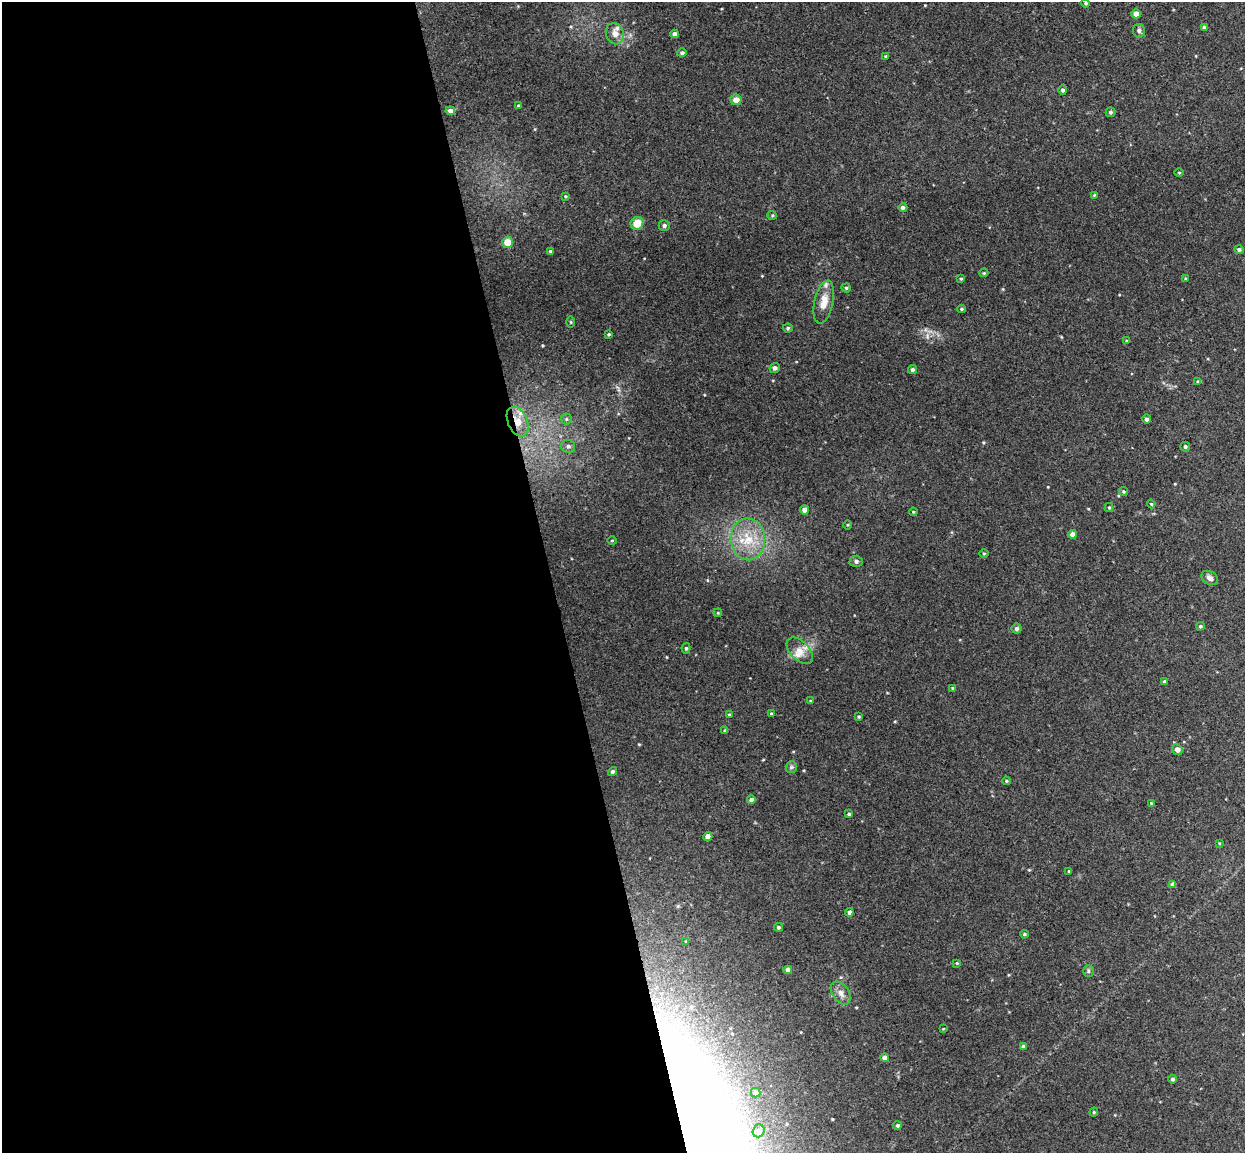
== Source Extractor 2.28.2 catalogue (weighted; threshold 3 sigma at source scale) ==
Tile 9 of 4 x 4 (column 1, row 3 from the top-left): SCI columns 57-1299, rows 1306-2456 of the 5086 x 5029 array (HDU 1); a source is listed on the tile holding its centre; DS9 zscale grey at full resolution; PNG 1247 x 1155 px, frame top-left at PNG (2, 2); each listed source drawn as its Kron ellipse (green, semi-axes under 4 px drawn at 4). Shown black and unused: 44% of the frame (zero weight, under 3 of 4 exposures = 5% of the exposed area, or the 3 px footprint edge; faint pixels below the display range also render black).
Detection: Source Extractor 2.28.2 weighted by HDU 2 'WHT'; one run over the whole footprint, this tile lists its part. Background 0.0493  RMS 0.0046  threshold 0.0208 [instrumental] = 3 sigma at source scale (4.5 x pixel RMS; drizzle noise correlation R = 1.50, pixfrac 1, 0.05/0.05 arcsec/px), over >= 5 px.
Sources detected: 95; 3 inside a brighter listed object's ellipse — not listed separately; the other 92 listed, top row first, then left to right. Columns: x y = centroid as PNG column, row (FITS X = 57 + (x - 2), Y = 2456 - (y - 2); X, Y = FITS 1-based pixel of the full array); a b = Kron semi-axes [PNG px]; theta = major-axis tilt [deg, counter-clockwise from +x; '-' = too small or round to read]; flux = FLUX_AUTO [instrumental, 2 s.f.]
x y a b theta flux
1086 3 4 4 - 0.63
1136 14 5 4 - 3.3
1204 27 4 4 - 1.5
1139 31 7 6 - 1.3
615 34 11 9 -70 4.1
675 34 4 4 - 2
682 53 4 4 - 1.2
885 56 3 3 - 0.41
1063 90 4 4 - 1
736 100 5 5 - 4
518 106 4 4 - 0.61
450 111 5 4 - 2.1
1110 112 5 5 - 0.98
1179 172 4 3 - 0.38
1094 195 3 2 - 0.45
565 196 4 4 - 0.58
903 207 4 4 - 1.5
772 215 4 4 - 0.53
637 223 6 6 - 6.3
664 226 5 5 - 1.2
507 242 5 5 - 6.2
1239 250 5 4 - 0.95
551 251 4 4 - 0.74
984 273 5 3 - 0.52
961 279 3 3 - 0.45
1186 279 3 3 - 0.58
846 288 4 4 - 0.6
824 302 22 9 77 6.5
961 309 4 3 - 0.61
571 322 6 4 -89 0.48
788 328 5 4 - 0.72
609 334 3 3 - 0.63
1127 341 4 4 - 0.5
775 368 5 4 - 1.3
912 370 4 4 - 1.2
1198 382 4 4 - 1.1
566 419 5 5 - 0.77
1146 419 5 4 - 1.3
518 422 15 9 -66 5.6
568 446 7 6 - 1.4
1185 447 5 5 - 0.93
1123 491 4 4 - 0.68
1151 504 4 3 - 0.49
1109 507 4 4 - 0.57
804 510 4 4 - 2.6
913 512 4 3 - 0.43
848 525 5 3 - 0.41
1073 534 4 4 - 2.8
748 539 21 17 -87 14
612 540 5 3 - 0.4
984 553 4 3 - 0.42
856 561 6 6 - 1.3
1210 578 9 6 -32 2.3
718 613 4 3 - 0.44
1200 626 4 4 - 0.68
1017 629 5 5 - 1.2
686 648 5 4 - 0.89
800 651 16 9 -46 4.6
1164 682 4 3 - 0.98
953 688 4 4 - 0.73
810 701 4 3 - 0.45
771 714 4 3 - 0.51
729 715 3 3 - 0.51
859 717 4 3 - 0.5
725 731 4 4 - 0.79
1177 750 5 5 - 2.8
791 767 6 5 - 0.9
613 772 5 4 - 1
1006 781 4 3 - 0.55
751 800 4 4 - 1.9
1151 803 4 3 - 0.4
849 814 4 3 - 0.67
708 837 4 4 - 3.4
1219 843 4 3 - 0.37
1069 871 3 3 - 0.48
1173 884 4 4 - 2
849 912 4 4 - 1.3
778 927 4 4 - 0.85
1024 934 4 3 - 0.63
686 942 4 3 - 0.57
957 963 4 3 - 0.43
788 970 4 4 - 2.2
1088 971 6 5 - 0.85
841 993 13 8 -56 2.9
943 1029 3 2 - 0.3
1023 1046 4 4 - 0.97
885 1058 4 4 - 1.8
1172 1079 4 4 - 0.91
756 1093 5 4 - 1.7
1094 1112 4 4 - 0.56
897 1126 4 4 - 0.85
759 1131 6 6 - 1.2
Overlapping masked pixels (flux is a lower limit): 1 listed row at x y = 518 422